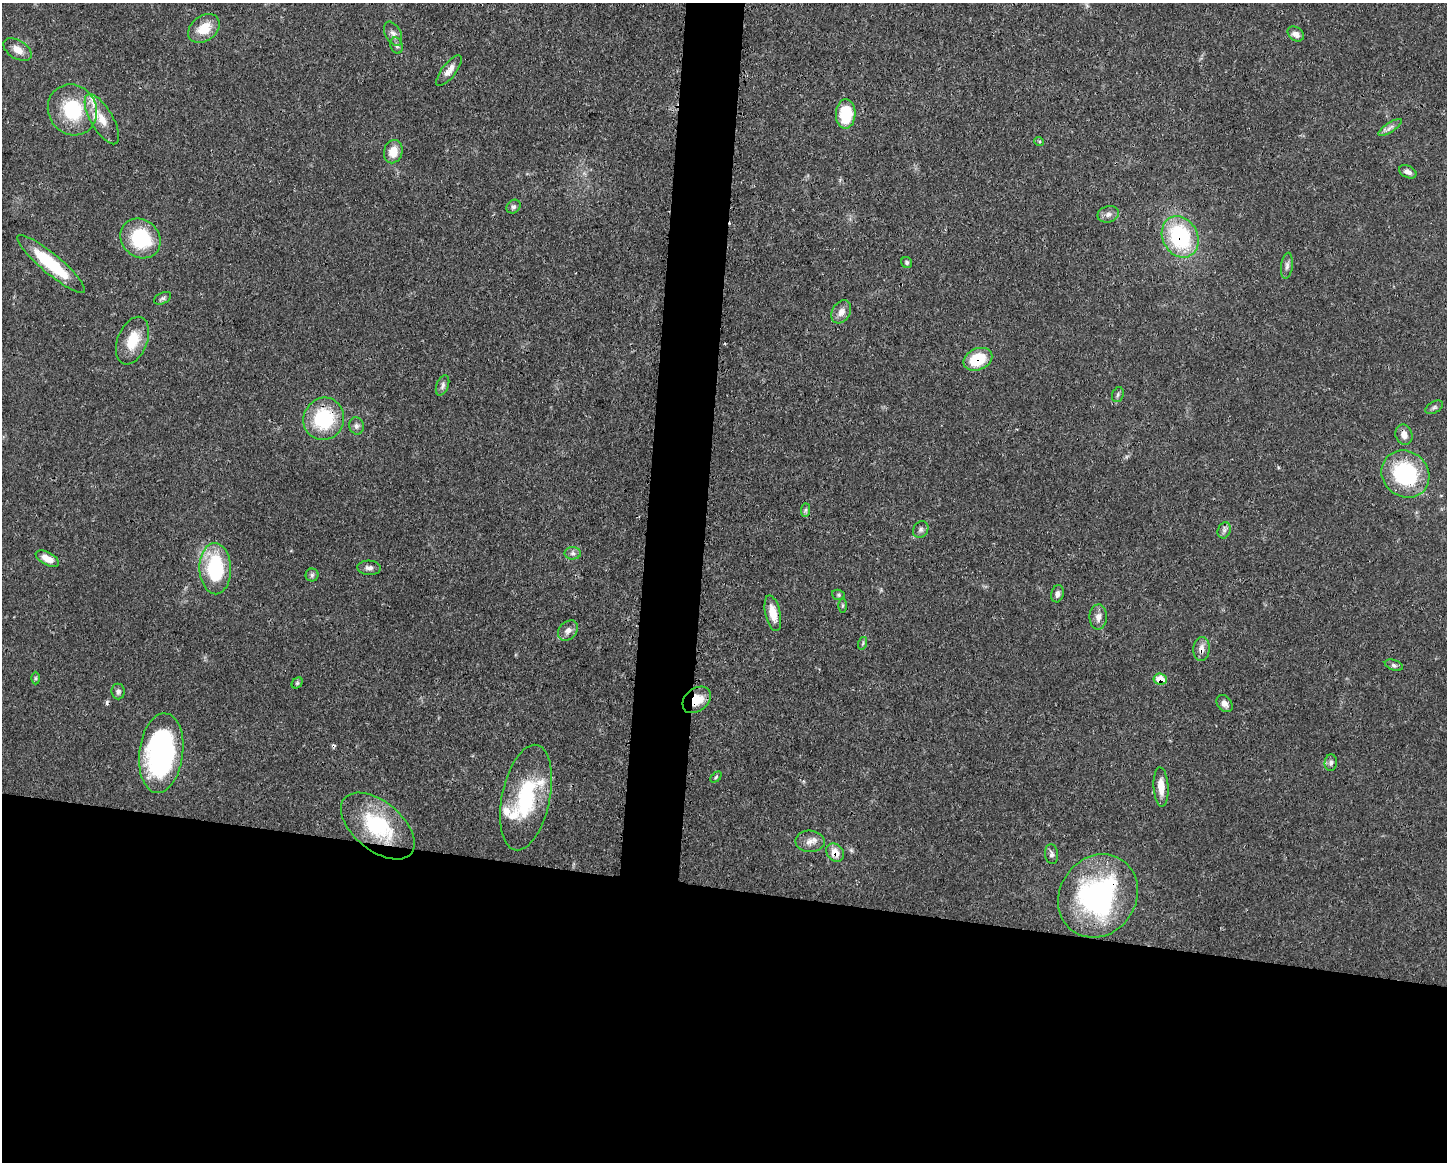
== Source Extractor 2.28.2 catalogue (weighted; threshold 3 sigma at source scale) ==
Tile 11 of 3 x 4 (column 2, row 4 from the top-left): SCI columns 1563-3007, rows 4-1163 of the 4682 x 4647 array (HDU 1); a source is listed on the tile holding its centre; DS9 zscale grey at full resolution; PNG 1449 x 1164 px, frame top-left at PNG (2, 3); each listed source drawn as its Kron ellipse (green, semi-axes under 4 px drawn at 4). Shown black and unused: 27% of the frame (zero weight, under 3 of 4 exposures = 1% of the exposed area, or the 3 px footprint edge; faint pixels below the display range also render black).
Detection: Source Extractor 2.28.2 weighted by HDU 2 'WHT'; one run over the whole footprint, this tile lists its part. Background 0.0563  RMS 0.0033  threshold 0.0148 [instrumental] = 3 sigma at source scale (4.5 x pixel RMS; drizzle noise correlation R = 1.50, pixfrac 1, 0.05/0.05 arcsec/px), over >= 5 px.
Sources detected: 72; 3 cosmic-ray / hot-pixel residue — neither listed nor drawn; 5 inside a brighter listed object's ellipse — not listed separately; the other 64 listed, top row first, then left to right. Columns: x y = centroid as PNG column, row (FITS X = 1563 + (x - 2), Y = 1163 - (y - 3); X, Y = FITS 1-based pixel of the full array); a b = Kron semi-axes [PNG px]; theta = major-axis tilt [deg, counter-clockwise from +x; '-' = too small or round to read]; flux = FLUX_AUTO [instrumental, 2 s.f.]
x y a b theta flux
204 28 17 12 36 6.5
393 34 13 8 -62 1.7
1296 34 9 6 -37 2.2
396 46 8 6 -71 0.94
18 50 15 9 -32 3.1
449 71 18 7 52 2.7
72 110 26 24 -55 20
846 114 15 10 88 14
102 119 28 11 -60 6
1390 127 14 5 34 1.4
1039 141 5 3 - 0.37
393 152 12 9 75 4.6
1408 172 9 6 -26 1.3
514 207 8 6 40 0.9
1108 214 11 8 13 1.6
1180 237 21 17 -62 31
140 238 21 18 -43 21
907 262 6 5 - 0.66
51 264 43 10 -40 18
1287 266 13 6 83 1.3
163 298 9 5 27 0.78
841 312 12 9 59 2.4
132 341 25 15 68 8.4
978 359 15 10 23 12
442 385 10 6 68 1.2
1118 395 7 5 71 0.73
1434 407 9 5 31 0.86
324 419 21 20 - 22
356 426 9 7 -76 1.1
1404 435 10 8 -69 2.4
1405 474 25 22 -42 33
806 510 7 4 89 0.63
921 530 9 7 57 0.97
1224 530 8 6 69 1.1
573 553 8 6 -2 1
47 559 13 6 -27 3.3
369 568 12 7 -4 1.5
215 569 25 16 -88 26
312 575 6 6 - 0.79
1057 594 8 6 74 1.3
838 595 6 5 - 0.53
842 606 7 3 90 0.45
773 613 18 7 -78 4.9
1098 617 12 8 88 2.2
568 631 11 8 47 2
863 643 6 4 72 0.46
1201 649 12 8 88 2.2
1394 665 9 5 -19 0.84
35 678 6 4 90 0.45
1160 679 7 5 -8 5.6
297 683 6 5 - 0.56
118 691 8 6 -84 0.97
697 700 16 11 40 6.8
1225 704 9 7 -50 1.6
161 753 40 22 83 71
1331 763 8 6 85 0.88
716 777 6 4 45 0.49
1161 787 20 7 -87 4
526 798 54 24 78 27
378 826 43 24 -39 27
810 841 14 11 -1 2.7
835 853 10 8 -47 3.9
1051 854 10 6 -83 1.1
1098 896 43 38 55 61
Overlapping masked pixels (flux is a lower limit): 10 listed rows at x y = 1180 237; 51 264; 978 359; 324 419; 1201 649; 1160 679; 697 700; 161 753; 835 853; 1098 896